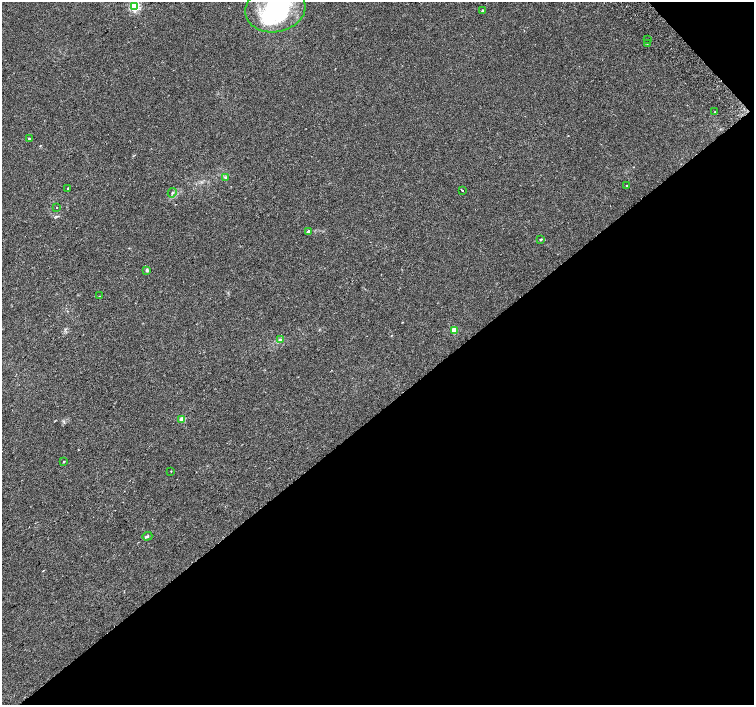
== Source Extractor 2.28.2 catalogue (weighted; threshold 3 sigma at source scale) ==
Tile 12 of 4 x 4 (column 4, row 3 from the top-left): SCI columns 4562-6064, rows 1658-3062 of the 6109 x 6061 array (HDU 1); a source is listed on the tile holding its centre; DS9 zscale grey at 2 x 2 block average (1 PNG px = mean of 2 x 2 image px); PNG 756 x 707 px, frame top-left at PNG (2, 2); each listed source drawn as its Kron ellipse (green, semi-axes under 4 px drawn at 4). Shown black and unused: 43% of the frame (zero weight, under 2 of 3 exposures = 3% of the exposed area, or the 3 px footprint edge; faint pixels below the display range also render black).
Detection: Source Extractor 2.28.2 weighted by HDU 2 'WHT'; one run over the whole footprint, this tile lists its part. Background 0.1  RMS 0.0088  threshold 0.0396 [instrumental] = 3 sigma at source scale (4.5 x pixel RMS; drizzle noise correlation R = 1.50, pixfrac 1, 0.0396/0.0396 arcsec/px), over >= 5 px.
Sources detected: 24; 1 inside a brighter object's white glare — neither listed nor drawn; the other 23 listed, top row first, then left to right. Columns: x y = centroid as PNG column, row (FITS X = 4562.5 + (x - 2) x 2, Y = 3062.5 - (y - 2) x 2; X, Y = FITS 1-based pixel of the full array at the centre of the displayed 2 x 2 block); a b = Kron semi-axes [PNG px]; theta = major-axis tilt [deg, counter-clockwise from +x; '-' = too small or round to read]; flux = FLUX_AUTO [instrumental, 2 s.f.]
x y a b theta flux
135 6 3 3 - 210
275 9 30 23 11 190
483 10 2 2 - 4.1
647 40 2 2 - 3.9
647 43 2 2 - 3
715 112 2 2 - 8.1
29 138 2 2 - 6.2
225 177 3 3 - 1.6
626 186 2 2 - 1.3
68 188 2 2 - 3.4
462 190 2 2 - 18
172 193 5 2 - 2.6
57 207 2 2 - 0.72
309 232 3 2 - 11
541 239 4 3 - 1.9
147 270 4 3 - 3.5
99 296 2 2 - 0.94
454 330 3 3 - 61
280 340 4 3 - 3.2
182 419 3 2 - 35
64 461 2 2 - 1.5
171 471 3 2 - 0.8
147 536 5 3 - 2.7
Isophote crosses this tile's border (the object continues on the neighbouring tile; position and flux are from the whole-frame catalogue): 2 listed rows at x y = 135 6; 275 9
Diffuse or blended objects may show on this block-average render without a row.